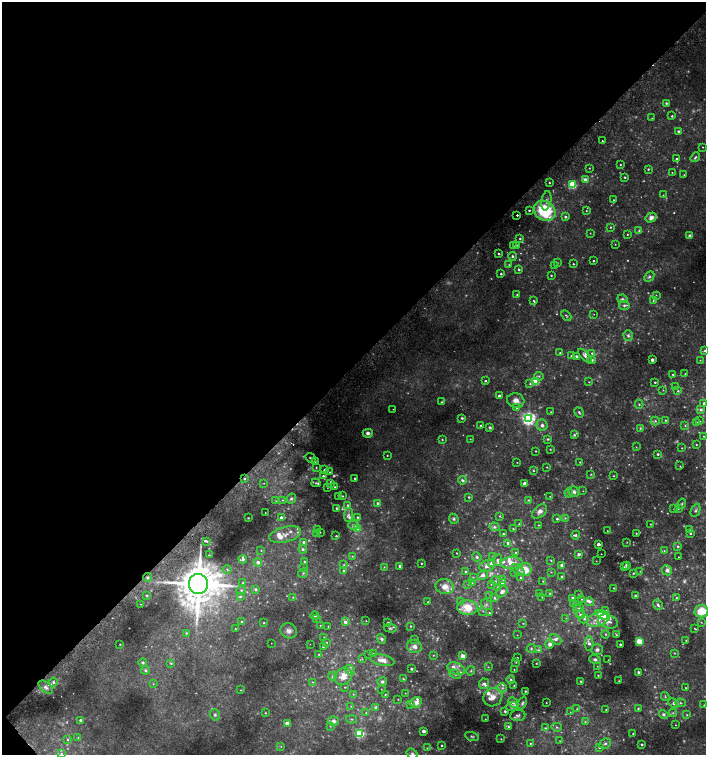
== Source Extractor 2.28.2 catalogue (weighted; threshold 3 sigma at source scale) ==
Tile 5 of 4 x 4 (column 1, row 2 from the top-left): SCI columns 182-1589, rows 3047-4551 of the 6060 x 6084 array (HDU 1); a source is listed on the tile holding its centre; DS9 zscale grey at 2 x 2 block average (1 PNG px = mean of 2 x 2 image px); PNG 708 x 757 px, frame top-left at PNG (2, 2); each listed source drawn as its Kron ellipse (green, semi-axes under 4 px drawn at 4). Shown black and unused: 49% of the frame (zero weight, under 2 of 3 exposures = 2% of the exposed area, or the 3 px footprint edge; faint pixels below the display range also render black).
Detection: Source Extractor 2.28.2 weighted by HDU 2 'WHT'; one run over the whole footprint, this tile lists its part. Background 0.0239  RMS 0.0055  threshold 0.0246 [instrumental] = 3 sigma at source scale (4.5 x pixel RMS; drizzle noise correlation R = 1.50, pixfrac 1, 0.0396/0.0396 arcsec/px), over >= 5 px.
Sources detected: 631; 160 too faint to see at this stretch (2 x 2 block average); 1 cosmic-ray / hot-pixel residue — neither listed nor drawn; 2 coinciding with a brighter row at this scale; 52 inside a brighter listed object's ellipse — not listed separately; the other 416 listed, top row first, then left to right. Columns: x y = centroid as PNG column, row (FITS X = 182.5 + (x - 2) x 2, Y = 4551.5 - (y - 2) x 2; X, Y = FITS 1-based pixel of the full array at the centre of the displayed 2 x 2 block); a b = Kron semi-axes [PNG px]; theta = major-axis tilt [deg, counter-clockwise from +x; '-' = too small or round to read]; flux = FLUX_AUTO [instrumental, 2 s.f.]
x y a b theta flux
666 103 3 3 - 2
672 116 3 3 - 1.5
652 118 3 2 - 0.87
678 131 2 2 - 2.3
602 141 2 2 - 2.9
703 147 2 2 - 0.73
695 157 5 3 - 2.3
676 159 2 2 - 2
620 164 2 2 - 1
589 168 2 2 - 0.86
648 169 2 2 - 1.7
672 172 2 2 - 0.61
684 175 2 2 - 0.72
625 177 2 2 - 1.8
585 180 3 2 - 15
549 183 2 2 - 1.1
572 185 3 3 - 110
663 195 2 2 - 0.6
613 200 2 2 - 0.97
546 201 10 5 79 4.8
529 210 2 2 - 14
545 211 11 9 -34 98
586 211 2 2 - 0.83
517 215 2 2 - 4.9
565 217 2 2 - 2.9
651 218 6 4 32 8.1
611 227 2 2 - 1.2
639 231 4 3 - 2.3
590 233 2 2 - 0.62
627 234 3 2 - 0.99
690 236 4 4 - 4.6
520 239 3 2 - 1.6
615 244 2 2 - 0.75
516 245 3 3 - 1.7
513 246 3 3 - 1.3
499 253 3 2 - 1.6
513 256 4 4 - 2.7
593 261 2 2 - 1.7
557 263 3 3 - 1.1
573 264 2 2 - 1.3
509 265 4 3 - 1.5
555 266 2 2 - 1.4
519 269 3 2 - 2.2
501 274 2 2 - 1.9
551 275 2 2 - 1.4
649 277 6 4 47 2.9
517 295 3 3 - 1.1
656 295 2 2 - 0.64
622 299 5 4 - 2.8
653 300 3 3 - 1.1
534 301 4 2 - 1.4
624 305 5 4 - 3.6
594 314 2 2 - 0.53
566 316 6 3 -45 2
628 336 5 4 - 3.4
705 351 3 2 - 1.8
560 353 2 2 - 1.6
592 353 3 3 - 2.2
571 356 3 2 - 2.1
576 356 4 3 - 1.9
585 356 9 4 -47 4.4
592 360 4 3 - 3.1
652 360 2 2 - 8.5
700 360 2 2 - 0.72
673 374 2 2 - 1.1
685 374 2 2 - 0.89
539 376 5 3 - 2
485 381 2 2 - 2
535 382 3 3 - 71
589 382 3 2 - 0.95
655 382 2 2 - 1.5
530 384 4 3 - 1.9
676 387 3 2 - 0.97
663 390 3 2 - 0.86
678 391 3 3 - 1.6
499 396 2 2 - 5.3
516 400 9 7 -16 9.8
441 402 3 2 - 1.5
704 403 2 2 - 2.8
639 404 4 3 - 1.9
516 408 3 3 - 1.3
393 409 2 2 - 0.58
701 409 3 3 - 2.6
551 412 2 2 - 0.73
579 412 5 2 - 2
462 418 3 2 - 2
528 418 4 4 - 440
665 420 3 3 - 1.2
655 421 4 4 - 2.8
699 421 2 2 - 1.3
697 422 3 2 - 0.92
480 425 2 2 - 1
542 425 5 5 - 5.2
685 426 3 3 - 1.3
490 427 4 3 - 2.1
640 428 4 3 - 1.3
368 433 5 4 - 4.9
574 435 4 4 - 2
704 436 3 2 - 0.79
442 439 3 3 - 1.2
470 439 2 2 - 0.65
548 439 4 3 - 1.6
696 444 2 2 - 0.92
636 447 3 2 - 0.94
682 448 2 2 - 0.82
550 449 3 2 - 0.84
536 451 2 2 - 1.1
658 454 3 3 - 2
387 455 2 2 - 0.93
311 458 5 3 - 2.1
315 462 3 2 - 1.4
517 462 2 2 - 0.69
580 462 2 2 - 1.1
680 466 3 3 - 1.2
547 467 2 2 - 0.99
316 468 3 2 - 1.2
324 470 3 2 - 1.8
533 470 4 3 - 1.8
329 472 3 2 - 0.89
591 474 4 3 - 1.3
323 476 3 3 - 3.1
614 476 3 2 - 0.88
355 478 2 2 - 1.7
244 479 2 2 - 11
462 480 4 3 - 3.5
264 483 2 2 - 0.9
316 483 4 3 - 1.6
330 484 4 4 - 1.9
525 484 3 2 - 13
335 487 2 2 - 1.3
327 488 2 2 - 0.38
583 491 2 2 - 0.52
574 492 6 5 - 5.7
569 493 4 4 - 2.5
339 496 2 2 - 1.7
342 496 2 2 - 0.89
550 496 3 2 - 0.89
469 497 3 3 - 1.7
291 498 5 4 - 3.6
282 500 4 3 - 1.5
528 500 3 3 - 1.5
276 501 3 2 - 1.1
377 503 4 3 - 3.1
682 504 5 3 - 1.8
348 505 3 3 - 2.3
336 508 2 2 - 1.6
674 509 2 2 - 0.89
678 509 2 2 - 0.55
696 510 7 4 66 3.2
540 511 8 5 42 7.5
265 512 2 2 - 0.49
348 515 7 4 85 4.1
500 516 3 3 - 1.3
281 517 2 2 - 3.8
357 517 3 3 - 2
248 518 2 2 - 0.87
565 518 4 4 - 2.4
454 519 5 4 - 3.1
557 519 3 3 - 2.7
519 524 2 2 - 1.1
650 524 2 2 - 0.76
353 525 5 4 - 4.3
538 525 2 2 - 0.95
494 527 5 4 - 3.6
358 528 3 3 - 11
513 529 3 2 - 1.3
690 529 4 3 - 1.4
318 530 2 2 - 0.82
607 531 2 2 - 0.55
320 532 2 2 - 0.47
636 533 2 2 - 0.83
690 533 2 2 - 2.2
317 534 2 2 - 1.3
503 534 2 2 - 1.9
285 535 16 7 14 12
576 535 4 4 - 2.7
336 536 2 2 - 1.3
207 541 3 3 - 1.7
304 542 3 3 - 3.2
627 542 2 2 - 0.71
508 543 3 3 - 5.1
598 544 2 2 - 9.3
678 546 3 3 - 3
303 549 4 4 - 2.7
261 551 3 2 - 0.79
664 551 3 3 - 1.2
516 552 3 3 - 1.1
456 553 2 2 - 1
578 554 3 3 - 5.7
601 554 2 2 - 0.51
209 555 4 2 - 1
352 556 3 3 - 1.6
493 556 3 3 - 1.1
477 557 5 4 - 3.2
678 557 2 2 - 0.56
243 559 4 3 - 3.5
498 560 6 4 65 4.9
551 560 2 2 - 0.89
304 561 3 2 - 1.2
596 561 2 2 - 0.52
258 562 4 3 - 6.6
421 563 2 2 - 1.1
511 563 11 6 3 14
491 564 3 2 - 12
344 565 4 3 - 1.8
562 565 3 3 - 4.4
627 565 2 2 - 5.2
400 566 3 2 - 5
487 566 8 5 19 8.6
384 567 4 3 - 1.3
624 567 3 3 - 1.4
304 568 3 3 - 1.5
227 570 4 3 - 2.1
519 570 7 4 -42 4.3
525 570 6 6 - 25
667 570 5 5 - 5.7
343 571 3 3 - 2.5
640 571 2 2 - 0.49
466 572 3 2 - 4.6
551 572 3 2 - 0.81
303 573 5 4 - 2.5
514 573 3 2 - 0.87
634 573 3 2 - 1.3
483 575 5 4 - 6.8
562 576 2 2 - 2
147 577 4 4 - 2.6
473 577 4 3 - 1.3
521 578 3 3 - 2.5
503 579 4 3 - 1.4
496 581 5 3 - 1.8
543 581 2 2 - 0.89
502 582 3 3 - 4.4
243 583 4 3 - 2.1
472 583 2 2 - 0.52
198 584 10 9 - 6500
468 584 3 3 - 1
491 584 3 2 - 0.9
445 587 9 7 -13 15
498 587 4 3 - 4
614 588 3 2 - 1.1
255 589 3 3 - 3.1
241 590 5 4 - 2.3
502 592 6 4 39 7.7
550 593 4 3 - 1.4
540 594 2 2 - 6.8
490 595 3 2 - 0.87
578 595 2 2 - 0.81
635 595 3 3 - 2
147 596 3 3 - 1.3
240 597 4 3 - 1.9
293 597 4 3 - 1.6
542 597 3 2 - 0.7
494 598 4 3 - 2.4
573 598 3 2 - 4.9
676 598 3 2 - 0.94
582 599 3 2 - 1.2
460 601 3 3 - 1.4
428 602 2 2 - 1.4
589 602 5 4 - 3.4
573 603 4 3 - 1.6
141 604 2 2 - 0.58
486 604 6 4 -42 3.5
658 605 5 3 - 3.4
468 608 10 7 -1 35
579 608 4 3 - 2.1
606 610 3 3 - 1.3
483 611 3 2 - 0.78
578 611 7 2 -60 2.2
701 611 7 6 - 38
489 613 3 3 - 1.5
581 615 5 3 - 3
602 615 7 4 -24 46
315 616 4 3 - 2.5
566 618 2 2 - 0.52
316 619 3 3 - 1.1
584 619 5 4 - 3.4
598 619 12 6 20 18
366 621 2 2 - 0.77
608 621 10 6 -18 11
241 622 3 2 - 1.3
345 622 3 3 - 5.9
701 622 3 2 - 0.84
264 623 2 2 - 1.1
388 623 4 3 - 2
523 623 3 2 - 0.74
320 625 2 2 - 0.76
411 626 3 3 - 1.6
328 627 3 2 - 0.82
390 628 6 4 -3 2.2
235 629 2 2 - 0.81
695 629 4 2 - 1.1
289 631 8 7 - 8.2
186 633 4 3 - 1.4
605 634 4 3 - 1.8
517 635 2 2 - 0.52
616 635 4 2 - 1.2
324 637 3 2 - 0.65
382 639 5 4 - 3.4
414 639 3 2 - 1.8
555 639 6 4 -32 3.5
686 640 3 3 - 1.1
639 641 3 3 - 44
271 643 2 2 - 0.38
326 643 4 3 - 2
120 644 2 2 - 0.77
310 644 2 2 - 0.34
550 644 4 4 - 5.9
589 644 7 4 89 8.1
620 644 2 2 - 3
323 646 4 3 - 2.1
414 646 7 6 - 8.3
531 649 4 4 - 2.2
539 650 4 3 - 1.8
597 650 6 5 - 5.1
674 653 3 3 - 1
319 654 3 2 - 1.1
369 654 2 2 - 0.51
374 654 3 3 - 1.4
433 655 3 2 - 0.93
463 656 3 2 - 15
517 658 2 2 - 1.1
362 659 3 2 - 0.78
595 659 6 4 -20 4.2
382 660 12 5 -11 12
608 660 2 2 - 0.55
516 662 3 3 - 1.1
143 663 4 4 - 2.3
171 663 4 2 - 1.4
536 663 2 2 - 0.89
597 666 3 2 - 0.76
488 667 3 2 - 1.1
411 669 3 2 - 2.1
456 669 9 6 -22 8.6
514 669 2 2 - 0.71
145 670 4 4 - 3
350 670 5 4 - 3.5
471 671 5 3 - 1.9
639 672 2 2 - 2
455 674 6 3 -30 3
332 676 4 4 - 2.2
343 676 10 8 36 17
598 676 3 2 - 0.98
403 679 4 3 - 1.3
511 680 4 3 - 2.2
581 681 3 2 - 1.3
619 681 2 2 - 0.79
53 682 4 4 - 2.9
313 682 3 2 - 0.79
382 682 4 4 - 2.8
153 684 3 2 - 0.83
484 684 5 5 - 6
514 685 2 2 - 0.81
46 687 8 5 -40 6.1
345 687 2 2 - 1
502 688 5 4 - 3.7
686 688 2 2 - 0.85
381 689 2 2 - 0.48
241 690 3 2 - 0.88
525 691 2 2 - 1.8
405 693 2 2 - 0.61
353 694 2 2 - 0.87
385 694 2 2 - 1.1
665 696 4 3 - 1.4
493 697 10 9 - 13
398 699 2 2 - 0.62
416 702 6 5 - 9.6
513 702 6 4 -47 7.1
522 703 7 4 67 3.2
546 703 2 2 - 0.67
674 703 5 4 - 3.9
681 703 5 3 - 1.5
410 704 3 3 - 3.8
704 705 3 2 - 1
351 706 3 2 - 0.68
512 706 6 4 5 6.2
376 708 3 3 - 5.5
638 708 3 3 - 1.2
577 709 3 3 - 1.5
606 710 2 2 - 0.99
505 711 3 2 - 2.5
570 712 2 2 - 0.68
265 713 3 2 - 1.3
366 713 4 3 - 1.7
673 713 4 3 - 1.9
664 714 5 4 - 3
215 715 5 5 - 3.8
518 715 7 5 3 4.2
687 715 3 2 - 1.1
351 719 5 3 - 1.7
485 719 2 2 - 0.6
80 720 3 2 - 2.6
333 721 5 4 - 6.5
585 722 4 4 - 2
288 723 3 2 - 13
676 725 2 2 - 0.6
330 726 3 2 - 0.98
508 726 4 2 - 1.6
557 727 5 3 - 2.2
545 728 4 3 - 2.1
423 731 2 2 - 9.2
360 733 3 3 - 180
633 733 2 2 - 1.1
472 736 7 3 -17 2.7
78 738 3 3 - 1.5
501 739 3 2 - 0.88
68 740 4 4 - 2.4
560 741 3 2 - 0.91
530 743 2 2 - 1
605 743 6 4 27 3.4
642 744 2 2 - 3
441 745 2 2 - 1.9
281 746 3 3 - 1.2
427 748 3 3 - 1.2
599 748 3 3 - 1.4
61 754 4 4 - 3
412 754 6 4 -34 3.1
Overlapping masked pixels (flux is a lower limit): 2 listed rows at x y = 244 479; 198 584
Isophote crosses this tile's border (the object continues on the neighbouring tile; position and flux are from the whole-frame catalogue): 5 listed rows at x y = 705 351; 696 510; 701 611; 61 754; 412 754